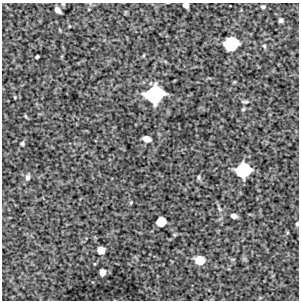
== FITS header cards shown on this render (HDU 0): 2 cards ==
NAXIS1  =                  297 /Length X axis
NAXIS2  =                  298 /Length Y axis

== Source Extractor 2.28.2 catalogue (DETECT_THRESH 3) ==
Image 297 x 298 px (HDU 0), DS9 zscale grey, 1 PNG px = 1 image px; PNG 301 x 302 px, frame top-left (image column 1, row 298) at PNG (2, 3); no overlay
Background 6020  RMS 240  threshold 711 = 3 sigma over >= 5 px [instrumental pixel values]
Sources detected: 22; all 22 listed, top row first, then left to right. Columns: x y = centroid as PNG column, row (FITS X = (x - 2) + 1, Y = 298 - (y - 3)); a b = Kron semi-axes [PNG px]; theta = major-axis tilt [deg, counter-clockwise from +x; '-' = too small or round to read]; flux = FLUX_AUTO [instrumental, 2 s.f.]
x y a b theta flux
186 5 5 4 - 8.3e+04
263 7 5 4 - 3.0e+04
58 10 6 4 -47 7.3e+04
281 20 4 4 - 3.9e+04
231 44 11 9 27 1.0e+06
264 46 5 4 - 2.2e+04
37 57 4 3 - 2.2e+04
155 94 13 12 - 1.7e+06
245 102 8 4 -4 2.5e+04
25 116 5 3 - 1.4e+04
147 139 7 5 -17 1.0e+05
22 143 4 3 - 2.4e+04
243 170 11 10 - 1.2e+06
28 177 7 6 - 4.4e+04
199 177 7 4 84 2.5e+04
131 202 5 4 - 1.7e+04
234 216 5 4 - 6.1e+04
161 222 7 7 - 3.5e+05
297 224 5 3 - 2.7e+04
101 250 6 6 - 1.7e+05
200 260 9 8 - 2.2e+05
102 272 5 5 - 1.3e+05
At the frame edge (FLAGS 8, measured only in part): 3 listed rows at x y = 186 5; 58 10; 297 224